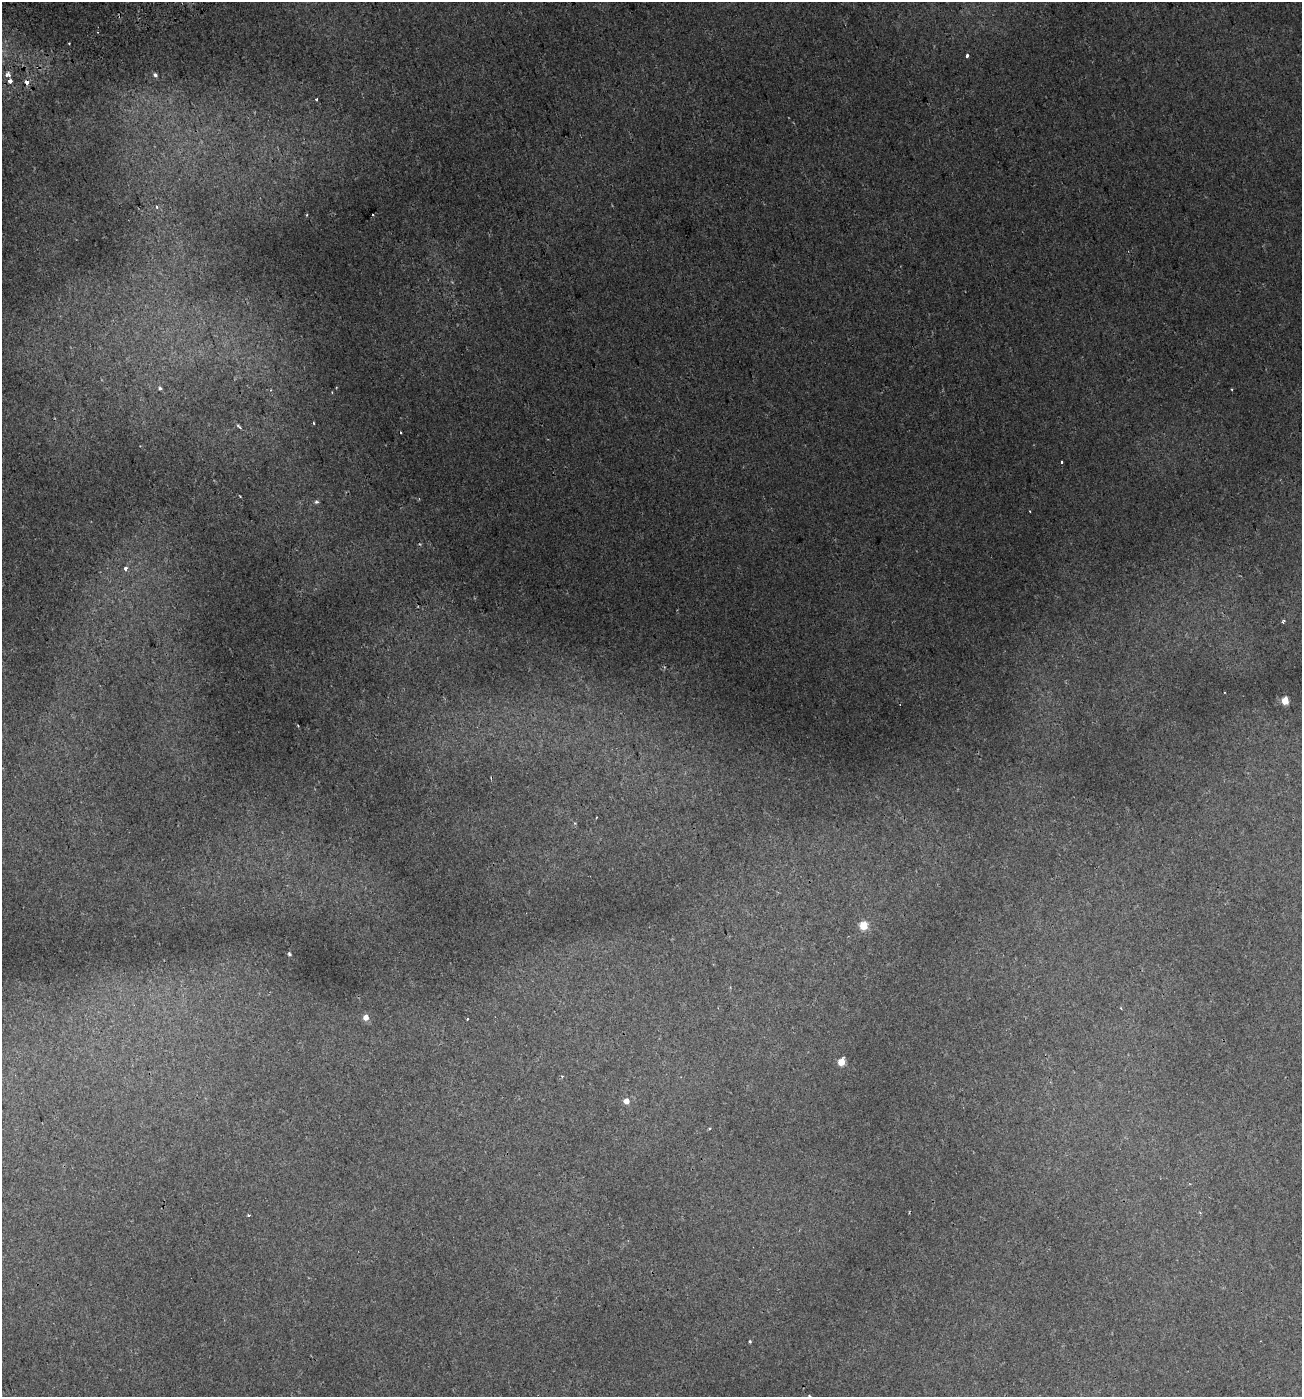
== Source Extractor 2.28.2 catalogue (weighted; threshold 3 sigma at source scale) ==
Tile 11 of 4 x 4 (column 3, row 3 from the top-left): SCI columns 2713-4012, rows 1455-2849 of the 5479 x 5695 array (HDU 1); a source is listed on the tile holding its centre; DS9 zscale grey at full resolution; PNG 1304 x 1399 px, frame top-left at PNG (2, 2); no overlay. Shown black and unused: <1% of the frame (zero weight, under 2 of 3 exposures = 3% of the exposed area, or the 3 px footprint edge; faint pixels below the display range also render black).
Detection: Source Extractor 2.28.2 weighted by HDU 2 'WHT'; one run over the whole footprint, this tile lists its part. Background 0.00818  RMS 0.0033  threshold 0.0148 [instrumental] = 3 sigma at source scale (4.5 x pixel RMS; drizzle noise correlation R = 1.50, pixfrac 1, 0.0396/0.0396 arcsec/px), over >= 5 px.
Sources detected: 31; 4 cosmic-ray / hot-pixel residue — not listed; the other 27 listed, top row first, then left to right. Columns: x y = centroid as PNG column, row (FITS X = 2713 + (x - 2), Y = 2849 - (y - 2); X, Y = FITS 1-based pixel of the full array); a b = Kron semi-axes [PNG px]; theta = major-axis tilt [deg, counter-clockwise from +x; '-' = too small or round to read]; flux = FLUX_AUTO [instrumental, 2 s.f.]
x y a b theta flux
69 43 2 2 - 0.31
967 55 3 3 - 1.9
8 75 6 4 13 1.8
155 75 6 5 - 0.77
10 81 3 3 - 4
26 82 6 5 - 1.4
316 99 3 3 - 0.74
157 207 3 3 - 0.86
373 215 2 2 - 0.36
160 388 4 4 - 0.47
1232 389 3 2 - 0.41
313 423 3 2 - 0.4
238 426 8 4 -49 0.61
316 502 6 4 12 0.58
1030 511 2 2 - 0.28
125 568 3 3 - 6.2
1283 621 5 3 - 0.4
1285 701 5 5 - 8.9
863 926 5 5 - 12
289 954 4 4 - 0.46
366 1018 5 5 - 2.6
467 1019 3 3 - 0.95
841 1062 5 5 - 6.7
626 1101 5 5 - 2.8
249 1215 3 2 - 0.38
750 1341 4 3 - 0.35
809 1396 4 3 - 0.46
Overlapping masked pixels (flux is a lower limit): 1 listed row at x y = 26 82
Isophote crosses this tile's border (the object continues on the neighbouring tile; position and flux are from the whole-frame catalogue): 1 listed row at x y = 809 1396